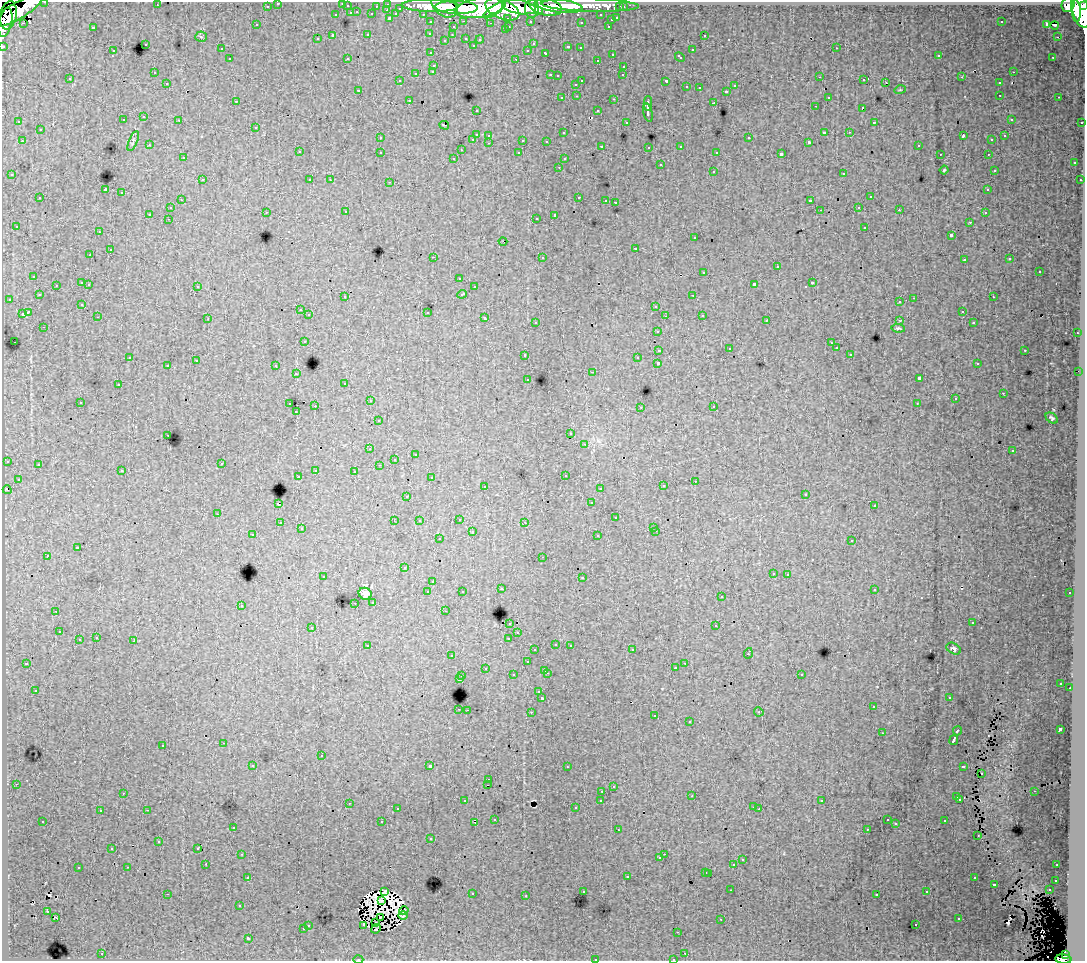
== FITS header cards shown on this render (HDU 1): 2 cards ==
NAXIS1  =                 1083
NAXIS2  =                  959

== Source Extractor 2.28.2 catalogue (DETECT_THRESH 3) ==
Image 1083 x 959 px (HDU 1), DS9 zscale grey, 1 PNG px = 1 image px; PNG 1087 x 963 px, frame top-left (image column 1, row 959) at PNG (2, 2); each listed source drawn as its Kron ellipse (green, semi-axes under 4 px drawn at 4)
Background 118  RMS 0.88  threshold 2.64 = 3 sigma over >= 5 px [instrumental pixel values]
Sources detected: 514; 9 with non-positive FLUX_AUTO (blend fragments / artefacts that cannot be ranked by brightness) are neither listed nor drawn; of the other 505, the 500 brightest by FLUX_AUTO listed and drawn (5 fainter detections omitted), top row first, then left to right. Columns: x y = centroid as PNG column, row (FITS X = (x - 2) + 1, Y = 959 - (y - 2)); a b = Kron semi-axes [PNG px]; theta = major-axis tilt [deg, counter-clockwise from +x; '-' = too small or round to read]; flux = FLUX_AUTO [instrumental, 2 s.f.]
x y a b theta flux
45 2 3 2 - 2400
278 3 3 3 - 1500
343 3 3 3 - 300
388 4 3 3 - 3100
157 5 2 2 - 58
590 5 49 6 -2 100000
1068 5 7 6 - 69000
267 6 3 3 - 1100
347 6 3 3 - 890
376 6 3 2 - 870
430 6 28 6 -1 200000
445 6 14 10 -37 170000
558 6 24 6 -7 180000
1084 6 4 2 - 44000
456 7 21 6 -1 310000
519 7 17 7 -10 240000
545 7 17 8 -13 230000
620 7 3 3 - 1100
623 7 3 3 - 1600
400 8 3 3 - 780
479 8 24 10 9 450000
502 9 18 9 -22 430000
532 9 9 7 -89 150000
387 10 3 2 - 180
495 10 13 4 34 110000
1081 10 18 9 -75 340000
17 11 28 8 30 260000
538 11 4 3 - 51000
1076 11 11 4 -88 140000
357 12 3 2 - 230
351 13 3 3 - 680
372 14 3 3 - 970
396 14 4 3 - 580
423 14 3 2 - 1600
8 15 14 8 80 200000
336 15 3 3 - 300
601 15 3 3 - 1300
390 18 3 3 - 1200
508 18 3 3 - 850
617 18 3 3 - 480
611 20 3 3 - 330
464 21 3 2 - 340
530 21 3 3 - 1100
5 22 15 6 77 170000
431 22 3 3 - 1900
581 22 3 3 - 120
1001 22 3 2 - 54
23 23 3 2 - 140
490 23 3 2 - 75
1047 24 4 3 - 1000
257 25 2 2 - 43
1055 25 4 2 - 100
509 26 3 2 - 240
608 26 3 2 - 260
93 27 3 3 - 610
453 27 3 3 - 230
505 30 3 3 - 150
430 33 3 3 - 100
368 35 3 3 - 380
452 35 3 2 - 93
704 35 3 2 - 120
333 36 3 3 - 1200
201 37 6 5 - 87
1057 37 2 2 - 160
466 38 3 3 - 260
317 39 3 3 - 210
445 40 3 2 - 57
480 40 4 3 - 90
145 44 3 3 - 170
533 44 4 3 - 95
473 45 3 2 - 77
3 46 3 3 - 4000
568 47 3 3 - 360
580 48 3 3 - 200
836 48 3 2 - 200
221 49 3 2 - 110
528 50 3 2 - 86
692 50 3 3 - 450
113 51 3 2 - 180
431 53 3 3 - 220
546 53 4 3 - 310
612 54 3 2 - 240
939 55 3 2 - 91
680 57 5 3 - 270
1053 57 3 2 - 92
347 58 3 3 - 59
230 59 3 3 - 300
516 59 3 2 - 420
597 60 3 2 - 210
434 65 3 3 - 360
624 66 3 3 - 300
433 71 3 3 - 270
154 72 3 2 - 110
1013 72 3 2 - 220
416 73 3 3 - 490
550 75 3 2 - 330
623 75 3 2 - 92
558 76 3 3 - 86
820 77 2 2 - 120
962 77 3 3 - 81
70 79 3 2 - 78
864 80 3 3 - 250
400 81 4 3 - 160
582 81 3 2 - 530
666 81 4 3 - 1000
886 82 3 2 - 41
167 83 3 2 - 140
999 83 3 3 - 280
576 84 3 3 - 170
735 86 3 3 - 200
686 87 3 3 - 190
699 88 2 2 - 37
358 90 3 2 - 94
900 90 5 3 - 56
726 91 3 3 - 320
1000 95 3 2 - 210
577 96 3 2 - 260
828 97 3 3 - 190
1059 97 3 2 - 220
562 98 3 3 - 110
614 99 3 2 - 430
409 100 3 3 - 240
236 101 3 3 - 65
714 103 3 3 - 810
648 104 7 3 90 1700
815 106 3 2 - 130
862 108 4 3 - 610
476 110 3 2 - 150
598 111 3 3 - 270
648 112 9 3 -77 2000
144 117 3 2 - 260
1011 119 3 3 - 130
123 120 3 3 - 200
179 120 3 2 - 200
19 122 3 3 - 150
626 122 3 3 - 190
874 122 3 3 - 69
1082 122 3 2 - 610
444 125 5 2 - 78
256 127 3 3 - 190
40 130 3 3 - 330
824 132 3 3 - 810
849 132 3 3 - 74
563 133 3 3 - 160
476 134 3 3 - 590
489 135 3 3 - 240
963 136 4 3 - 440
1005 136 3 3 - 210
380 138 3 3 - 180
749 138 3 3 - 400
473 139 3 2 - 160
523 140 3 3 - 750
992 140 3 2 - 61
22 141 3 2 - 260
133 141 11 4 68 120
546 141 3 3 - 120
809 142 3 3 - 110
489 143 3 2 - 100
149 145 3 2 - 90
602 146 3 2 - 77
681 146 3 3 - 250
918 146 3 3 - 150
649 147 3 3 - 200
461 150 3 2 - 76
299 152 3 3 - 390
380 152 3 3 - 400
717 152 3 3 - 100
519 153 3 3 - 170
781 154 4 3 - 2000
940 154 2 2 - 62
988 154 3 2 - 260
183 158 3 3 - 180
454 158 3 3 - 220
564 159 3 3 - 180
1074 163 3 3 - 300
660 165 3 3 - 450
559 167 3 2 - 93
944 170 4 4 - 65
994 170 3 3 - 180
713 171 3 3 - 300
844 173 3 3 - 240
12 175 3 3 - 250
202 180 3 2 - 280
310 180 3 3 - 180
330 180 3 3 - 61
1080 180 3 3 - 110
390 182 3 2 - 350
105 190 4 3 - 5300
988 190 3 3 - 130
122 193 3 3 - 330
579 197 3 2 - 570
870 197 3 3 - 390
40 198 3 3 - 340
181 200 3 2 - 190
606 200 3 2 - 160
810 201 3 3 - 1500
615 202 3 2 - 460
859 207 3 3 - 160
170 208 3 3 - 280
820 210 3 3 - 54
899 210 3 2 - 98
266 212 3 2 - 190
346 212 3 2 - 220
985 213 3 3 - 190
149 214 3 3 - 1100
555 215 4 3 - 1700
536 218 3 2 - 180
168 219 3 2 - 160
970 222 3 3 - 180
16 226 3 3 - 84
865 227 3 3 - 360
99 232 3 2 - 160
951 235 3 3 - 1000
695 238 3 3 - 210
503 242 4 2 - 45
635 248 3 3 - 590
110 250 3 3 - 570
90 255 3 2 - 160
433 257 3 2 - 760
542 257 3 3 - 360
1010 259 3 3 - 93
964 260 3 3 - 250
777 267 3 3 - 570
704 272 3 3 - 400
1039 272 3 3 - 420
34 276 3 3 - 270
459 278 3 2 - 130
82 283 3 3 - 700
813 283 3 3 - 650
89 284 3 2 - 250
754 284 4 3 - 1700
56 285 3 2 - 240
197 286 3 3 - 270
474 287 3 3 - 210
462 294 5 3 - 400
39 295 3 3 - 220
693 295 3 2 - 170
345 297 3 3 - 270
993 297 3 3 - 270
914 298 3 2 - 390
9 299 3 2 - 280
900 302 3 3 - 260
82 305 3 3 - 120
656 306 3 3 - 410
300 310 3 3 - 290
962 311 3 3 - 160
28 312 4 3 - 1300
427 312 3 3 - 540
22 314 4 3 - 540
309 315 3 3 - 260
702 315 3 3 - 240
665 316 3 2 - 68
98 317 3 2 - 130
485 318 3 3 - 510
208 319 2 2 - 37
767 320 3 2 - 140
900 320 3 2 - 35
536 322 3 3 - 110
974 323 3 3 - 150
44 327 3 2 - 180
898 328 7 4 -6 100
657 331 3 3 - 210
1077 333 3 2 - 290
304 341 3 3 - 340
14 342 2 2 - 39
831 343 3 2 - 84
836 348 3 3 - 240
729 349 3 2 - 53
659 350 4 3 - 950
1025 350 3 2 - 420
850 354 3 3 - 210
525 355 3 3 - 330
130 357 3 2 - 130
637 358 3 2 - 150
196 360 3 2 - 45
658 363 4 3 - 2400
977 364 3 3 - 180
168 365 3 3 - 270
276 366 3 3 - 370
1078 371 3 2 - 88
593 372 3 2 - 510
296 374 3 2 - 110
919 378 4 3 - 2600
528 379 3 3 - 160
345 383 3 3 - 170
118 385 3 3 - 250
1003 393 3 2 - 130
955 399 3 3 - 120
370 401 3 2 - 130
80 402 3 2 - 220
917 403 2 2 - 43
290 404 3 2 - 420
315 406 3 2 - 550
714 406 3 2 - 210
641 407 2 2 - 30
296 412 3 2 - 85
1052 418 7 4 -36 130
378 421 3 3 - 180
571 434 3 3 - 180
168 435 3 2 - 260
585 444 3 3 - 60
370 449 3 2 - 140
1013 451 3 3 - 130
415 455 2 2 - 49
394 459 2 2 - 45
7 461 3 3 - 120
222 463 3 2 - 170
38 465 4 3 - 74
379 465 3 2 - 110
316 470 3 3 - 230
122 471 3 3 - 180
354 471 3 2 - 140
565 475 3 2 - 110
298 476 3 2 - 130
431 477 3 2 - 64
18 479 3 3 - 130
695 481 3 2 - 150
485 486 3 2 - 280
663 486 3 3 - 200
600 488 3 3 - 140
7 490 4 2 - 170
806 494 3 2 - 120
407 496 3 3 - 160
591 503 3 3 - 120
278 504 3 3 - 710
874 506 3 3 - 220
218 514 3 2 - 260
616 518 3 3 - 270
459 519 3 2 - 230
394 521 2 2 - 42
419 521 3 3 - 150
525 522 3 3 - 73
280 523 3 3 - 250
654 527 3 3 - 150
301 529 3 3 - 130
656 531 3 2 - 190
472 532 3 3 - 420
253 535 3 2 - 190
598 536 3 3 - 280
439 539 3 3 - 190
852 541 3 3 - 170
77 548 4 3 - 850
47 556 3 3 - 1200
543 557 3 2 - 120
404 568 3 3 - 180
773 573 3 3 - 240
788 574 3 3 - 250
323 577 2 2 - 40
582 578 3 3 - 370
433 582 3 2 - 170
501 589 3 3 - 200
874 589 3 3 - 250
462 591 3 3 - 130
428 592 3 3 - 350
1070 593 3 3 - 150
365 594 6 6 - 290
721 597 3 3 - 190
373 602 3 3 - 120
355 603 3 2 - 110
241 605 3 3 - 240
56 611 3 2 - 79
445 611 3 2 - 150
510 623 3 3 - 280
972 623 3 3 - 130
716 626 3 3 - 440
312 627 3 3 - 320
59 632 3 2 - 210
518 633 3 2 - 100
96 638 3 2 - 240
509 638 4 3 - 580
79 640 3 3 - 650
134 641 3 3 - 570
556 644 3 3 - 300
570 645 3 2 - 240
368 646 4 3 - 290
954 649 7 5 -28 150
535 650 3 3 - 270
632 650 3 2 - 290
748 653 5 3 - 610
451 656 3 3 - 200
527 662 3 3 - 310
26 663 3 3 - 140
685 663 3 2 - 230
485 668 3 3 - 230
675 668 3 3 - 170
545 670 3 3 - 380
547 673 3 3 - 410
801 674 3 3 - 310
513 675 3 3 - 330
462 676 3 2 - 270
459 679 3 3 - 860
1061 683 3 3 - 130
1070 688 3 2 - 110
35 690 3 3 - 110
539 692 3 3 - 200
949 697 3 2 - 140
542 698 3 3 - 1500
873 707 3 2 - 160
459 709 3 2 - 360
467 710 2 2 - 280
531 712 3 2 - 330
759 712 5 4 - 64
655 715 3 2 - 120
690 722 3 3 - 360
1060 729 4 3 - 2400
957 731 5 3 - 990
882 733 3 2 - 62
954 740 5 3 - 2700
224 743 3 2 - 180
163 745 3 3 - 460
321 756 3 3 - 380
253 765 3 3 - 190
430 766 3 3 - 2800
963 766 4 3 - 670
567 767 3 2 - 190
981 773 2 2 - 37
489 780 3 3 - 120
16 784 3 2 - 91
488 784 2 2 - 38
613 786 3 3 - 110
602 791 3 2 - 150
1034 791 3 2 - 170
123 793 3 2 - 57
692 796 3 3 - 130
957 797 3 3 - 280
960 799 3 3 - 240
601 800 3 3 - 240
465 801 3 3 - 120
822 801 3 3 - 76
349 803 3 2 - 270
754 807 3 2 - 220
575 808 3 3 - 160
397 809 3 3 - 260
759 809 3 2 - 58
147 810 3 2 - 320
100 811 3 2 - 160
495 819 3 2 - 75
887 819 3 2 - 85
43 821 3 2 - 120
945 821 3 3 - 330
382 822 3 3 - 650
475 823 2 2 - 70
896 824 3 3 - 78
233 827 3 3 - 190
867 829 3 3 - 79
618 830 3 2 - 110
978 835 3 2 - 88
431 839 3 3 - 170
159 841 3 2 - 72
198 848 3 2 - 86
112 849 3 3 - 120
242 854 3 2 - 260
664 854 3 2 - 200
660 858 3 3 - 270
742 860 3 3 - 240
206 864 2 2 - 200
734 865 3 3 - 860
1057 865 3 2 - 120
128 867 3 2 - 280
78 868 3 3 - 410
706 872 3 3 - 410
709 873 3 3 - 320
248 877 3 3 - 210
627 877 3 3 - 390
974 878 3 3 - 340
1056 880 3 3 - 200
994 884 3 3 - 790
731 890 2 2 - 46
1049 890 3 2 - 280
385 891 4 2 - 60
583 891 3 3 - 190
927 892 3 3 - 220
167 894 3 2 - 590
472 894 3 3 - 390
877 895 3 3 - 170
526 896 3 2 - 150
382 901 4 2 - 63
240 906 3 3 - 130
47 911 3 2 - 35
404 911 5 3 - 86
403 915 4 3 - 61
55 917 3 2 - 46
381 917 3 2 - 44
959 918 3 3 - 370
721 919 2 2 - 31
376 922 3 2 - 42
308 925 3 3 - 240
363 925 3 2 - 82
916 925 3 2 - 220
303 929 3 3 - 320
376 929 5 2 - 68
678 932 3 2 - 100
248 938 3 3 - 1200
685 953 3 2 - 150
102 954 3 2 - 380
1065 955 4 3 - 32000
595 959 3 2 - 320
673 959 3 2 - 130
1063 959 8 4 -4 64000
358 960 5 2 - 68
At the frame edge (FLAGS 8, measured only in part): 10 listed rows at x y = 45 2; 278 3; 343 3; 1084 6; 5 22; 3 46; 595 959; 673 959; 1063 959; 358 960
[5 fainter detections neither listed nor drawn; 9 non-positive-flux detections neither listed nor drawn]